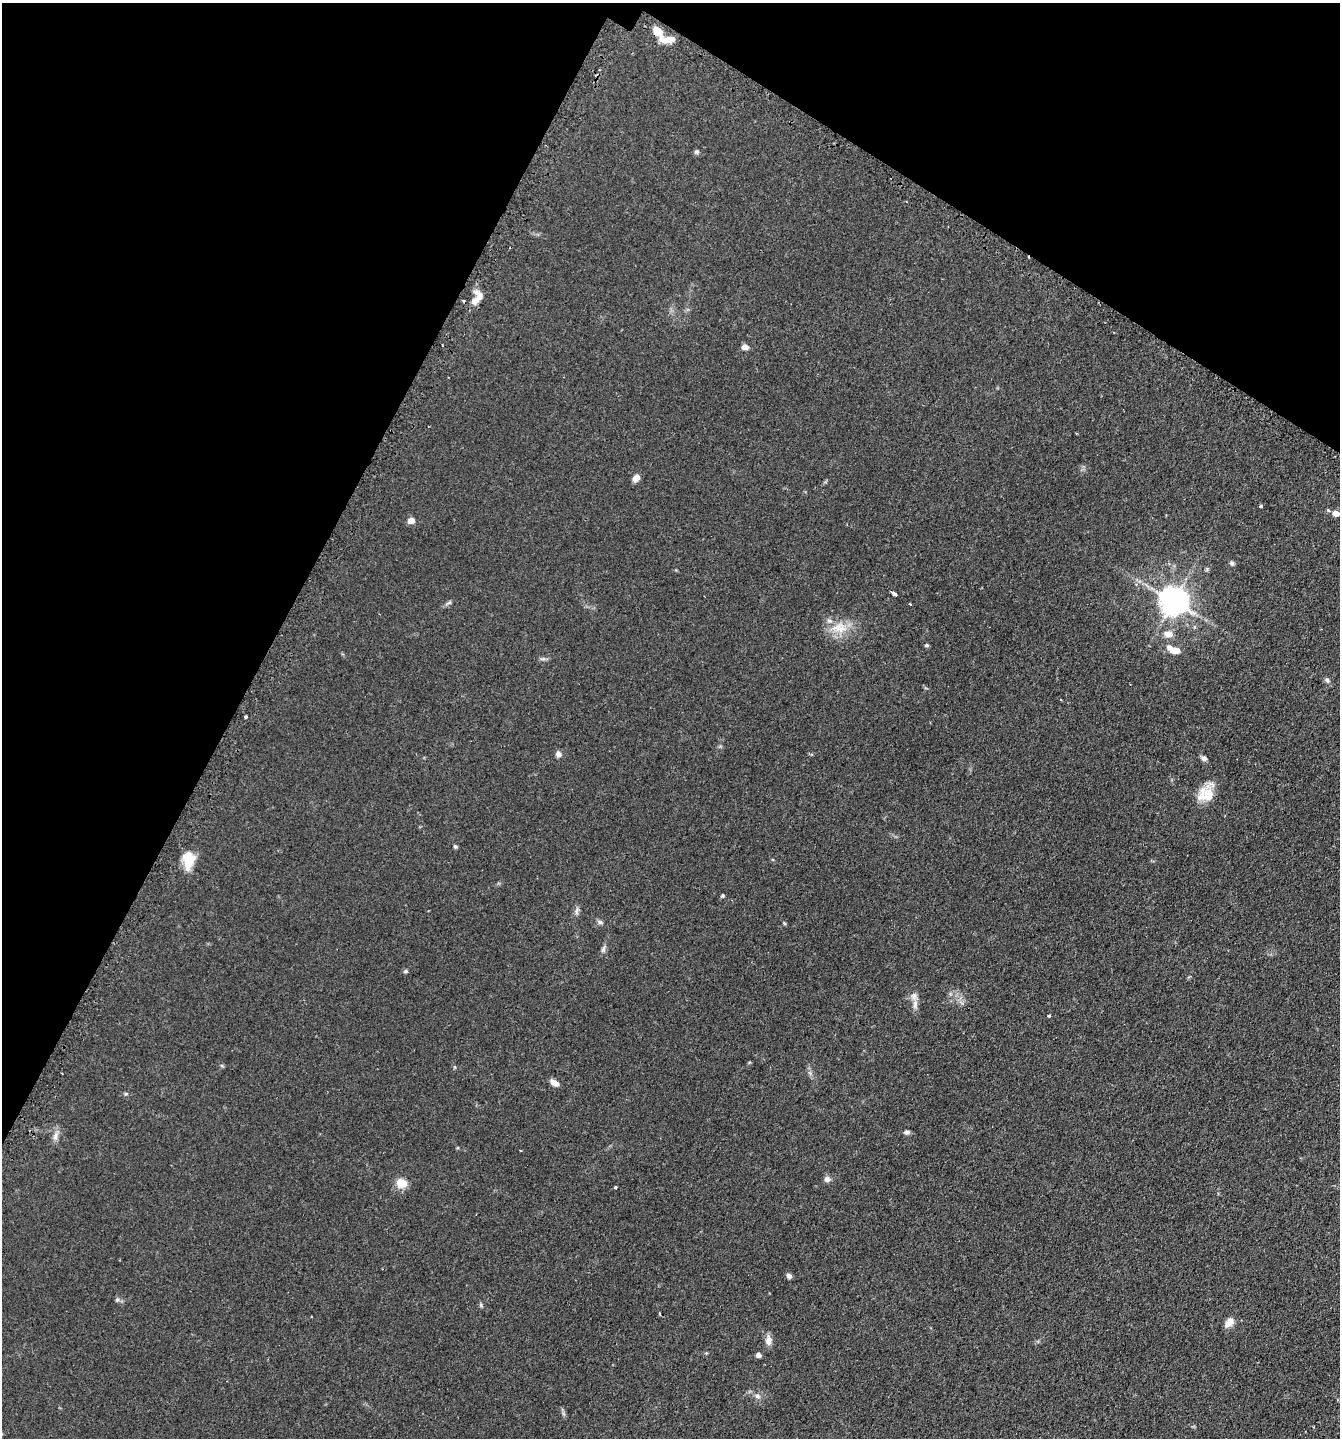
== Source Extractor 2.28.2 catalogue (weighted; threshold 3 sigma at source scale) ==
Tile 2 of 4 x 4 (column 2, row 1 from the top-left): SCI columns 1516-2853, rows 4351-5786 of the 5845 x 5832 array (HDU 1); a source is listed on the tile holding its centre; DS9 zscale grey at full resolution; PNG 1342 x 1440 px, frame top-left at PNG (2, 3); no overlay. Shown black and unused: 27% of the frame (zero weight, under 2 of 3 exposures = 4% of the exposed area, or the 3 px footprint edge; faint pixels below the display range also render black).
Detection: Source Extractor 2.28.2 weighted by HDU 2 'WHT'; one run over the whole footprint, this tile lists its part. Background 0.0788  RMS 0.0065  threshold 0.0291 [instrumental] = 3 sigma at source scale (4.5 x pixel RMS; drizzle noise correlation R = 1.50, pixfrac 1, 0.05/0.05 arcsec/px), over >= 5 px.
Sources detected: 56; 6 inside a brighter listed object's ellipse — not listed separately; the other 50 listed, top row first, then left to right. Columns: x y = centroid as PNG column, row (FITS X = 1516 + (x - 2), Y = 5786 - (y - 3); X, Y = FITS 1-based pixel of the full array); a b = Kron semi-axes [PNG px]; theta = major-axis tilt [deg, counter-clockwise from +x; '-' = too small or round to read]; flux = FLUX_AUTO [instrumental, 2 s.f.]
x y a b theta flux
657 31 11 8 -53 8.4
668 40 19 8 -3 8.1
697 152 7 6 - 1.2
476 299 19 7 44 5.5
464 301 3 2 - 1.1
745 347 8 6 -6 3
636 478 8 6 52 4.2
1261 506 3 3 - 1.8
1336 513 6 5 - 5.8
411 520 5 5 - 6.1
1232 563 7 6 - 1.3
894 593 7 3 -34 4.2
1174 601 9 8 - 870
449 603 10 4 23 1.3
839 628 25 16 2 13
1168 634 15 9 -8 4.8
926 645 5 4 - 1.1
1175 650 11 7 -9 7
543 659 9 3 5 1.3
1327 680 7 6 - 1.6
1061 700 3 2 - 0.55
246 717 3 3 - 1.8
558 754 7 7 - 2.5
1204 758 7 6 - 2.3
1208 795 22 16 16 12
455 847 6 4 -47 0.91
188 861 21 13 89 11
723 896 5 4 - 0.8
577 911 11 4 85 1.7
600 922 6 6 - 1.4
784 923 5 3 - 0.67
603 949 9 6 79 1.8
406 971 6 4 15 1.1
915 1004 15 6 81 3.2
1049 1016 3 3 - 1.4
555 1083 10 6 -29 3.8
126 1094 6 4 0 0.83
907 1132 8 5 6 1.6
55 1136 13 7 74 3.2
827 1179 9 8 - 2.2
401 1183 15 13 -10 6.7
615 1188 3 3 - 0.92
789 1276 6 5 - 2
117 1300 6 5 - 1.2
481 1305 6 4 -72 0.88
659 1314 4 2 - 0.64
1229 1322 13 8 50 4.8
768 1340 14 8 86 3.7
758 1355 4 4 - 3.3
757 1396 8 6 -16 1.9
Overlapping masked pixels (flux is a lower limit): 1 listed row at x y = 657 31